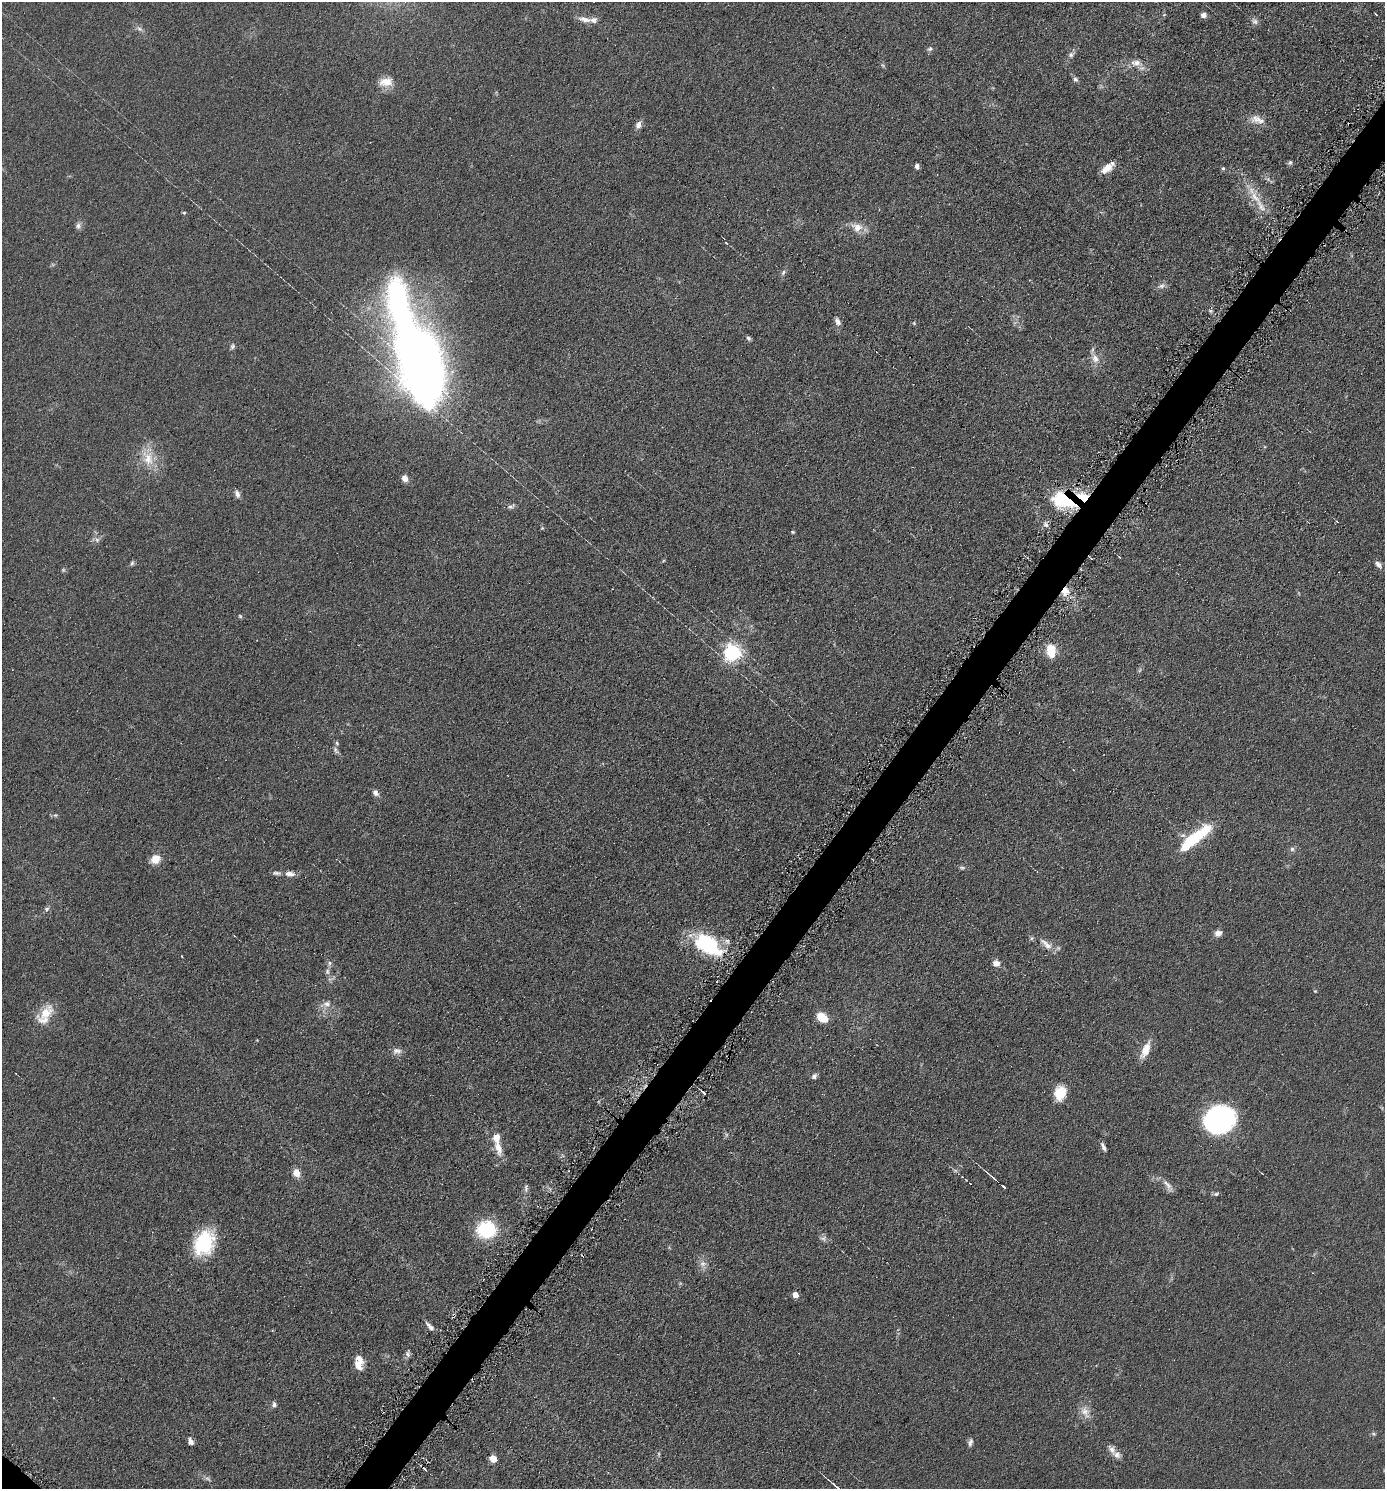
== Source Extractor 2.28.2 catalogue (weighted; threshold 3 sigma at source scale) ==
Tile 10 of 4 x 4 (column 2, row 3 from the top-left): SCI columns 1532-2914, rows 1496-2982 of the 5970 x 5964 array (HDU 1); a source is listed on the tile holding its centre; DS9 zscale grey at full resolution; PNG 1387 x 1491 px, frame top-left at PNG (2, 2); no overlay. Shown black and unused: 3% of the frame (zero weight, under 4 of 8 exposures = <1% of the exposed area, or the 3 px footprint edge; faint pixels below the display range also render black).
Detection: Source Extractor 2.28.2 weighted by HDU 2 'WHT'; one run over the whole footprint, this tile lists its part. Background 0.0901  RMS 0.0078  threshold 0.032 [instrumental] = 3 sigma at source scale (4.09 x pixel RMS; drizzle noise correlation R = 1.36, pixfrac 0.8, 0.05/0.05 arcsec/px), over >= 5 px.
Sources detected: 123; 5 too faint to see at this stretch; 2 inside a brighter object's white glare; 5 cosmic-ray / hot-pixel residue — not listed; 10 inside a brighter listed object's ellipse — not listed separately; the other 101 listed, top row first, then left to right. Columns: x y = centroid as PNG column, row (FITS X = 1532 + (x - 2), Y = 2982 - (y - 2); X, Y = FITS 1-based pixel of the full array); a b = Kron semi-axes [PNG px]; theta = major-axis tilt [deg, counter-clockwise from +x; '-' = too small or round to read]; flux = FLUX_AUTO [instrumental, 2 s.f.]
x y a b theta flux
1376 14 3 2 - 1.5
1164 15 5 3 - 0.57
1203 15 5 5 - 4.3
585 19 19 7 -10 5.6
1255 21 11 8 -39 2.8
139 29 10 6 -36 2.7
930 49 8 6 42 1.9
1071 55 9 7 42 2.5
1136 63 18 9 -8 7.5
1075 79 7 6 - 1.8
386 82 18 12 7 9.1
1257 120 22 11 -18 7.7
638 125 9 7 65 3.6
1290 163 7 5 53 1.4
917 166 5 4 - 2.8
1107 168 14 8 41 8.8
1223 168 5 4 - 1.1
1255 197 24 11 -50 14
184 213 5 3 - 0.89
78 226 10 7 72 2.6
857 227 15 12 -26 8.6
726 243 5 3 - 0.76
783 272 8 4 65 1.8
1161 286 13 6 21 2.8
837 322 9 6 -60 3.2
914 323 5 4 - 0.89
748 338 7 5 -46 1.5
232 347 7 6 - 1.7
1095 358 17 10 -60 6.9
420 361 95 39 -73 710
1265 447 4 3 - 0.65
148 458 26 17 -73 18
405 478 8 6 -55 4.9
237 494 11 6 -67 3.1
1063 500 29 16 -18 49
511 506 11 6 20 2.2
1337 522 4 3 - 0.59
1046 524 9 6 -57 2.5
542 528 4 4 - 0.76
793 532 5 4 - 0.84
97 540 9 6 -45 2.5
1119 557 4 2 - 0.57
1091 558 4 2 - 0.79
132 563 8 5 74 1.4
1378 564 10 6 -52 3.1
1065 590 10 8 -43 7.6
240 616 6 4 -45 0.97
1051 651 15 10 -84 15
732 652 6 6 - 300
1140 670 6 4 70 1.1
337 743 7 5 -87 1.3
336 750 11 5 -56 2.1
375 793 8 6 -51 3.1
55 815 5 5 - 1.1
1190 842 27 12 46 30
1292 849 7 6 - 1.8
155 859 12 10 34 7.9
962 868 9 5 0 1.5
277 873 12 5 -5 2.2
290 874 12 7 -9 4.5
47 909 8 6 54 1.9
1218 933 8 7 - 4.1
708 944 35 19 -33 58
1048 946 14 9 -19 6.3
182 956 3 2 - 0.47
329 963 8 6 -83 2
996 963 8 7 - 4.8
327 972 8 6 77 2.3
1315 991 4 4 - 0.69
327 1004 12 9 9 5.1
45 1013 25 13 45 15
822 1017 9 6 -34 23
257 1040 3 3 - 0.47
1146 1050 21 8 67 11
397 1051 13 8 -3 3.7
814 1076 7 6 - 2.2
1060 1093 16 13 78 14
1219 1120 30 25 20 120
498 1147 23 9 -74 9.1
1103 1147 10 4 -64 2.6
296 1173 8 7 - 7.2
992 1177 13 3 -39 2.1
1168 1186 20 7 -54 4.7
1004 1187 5 3 - 4.1
526 1188 12 5 -88 2.3
1216 1194 8 5 2 1.5
486 1230 16 15 - 52
204 1243 28 20 62 47
703 1264 10 9 - 4.4
795 1295 5 4 - 7.8
428 1325 11 5 -43 2.4
408 1354 9 6 -81 2.1
358 1365 13 12 - 7.8
274 1405 7 6 - 2.3
1085 1412 18 12 -56 7.5
1373 1434 7 5 -21 1.2
190 1441 8 6 -66 3.5
970 1442 10 5 76 2.5
1112 1450 15 8 -56 4.5
493 1459 5 5 - 16
835 1486 14 3 -40 3.2
Overlapping masked pixels (flux is a lower limit): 3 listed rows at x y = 1063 500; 1065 590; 708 944
Isophote crosses this tile's border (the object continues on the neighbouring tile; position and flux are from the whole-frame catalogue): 1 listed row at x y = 835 1486